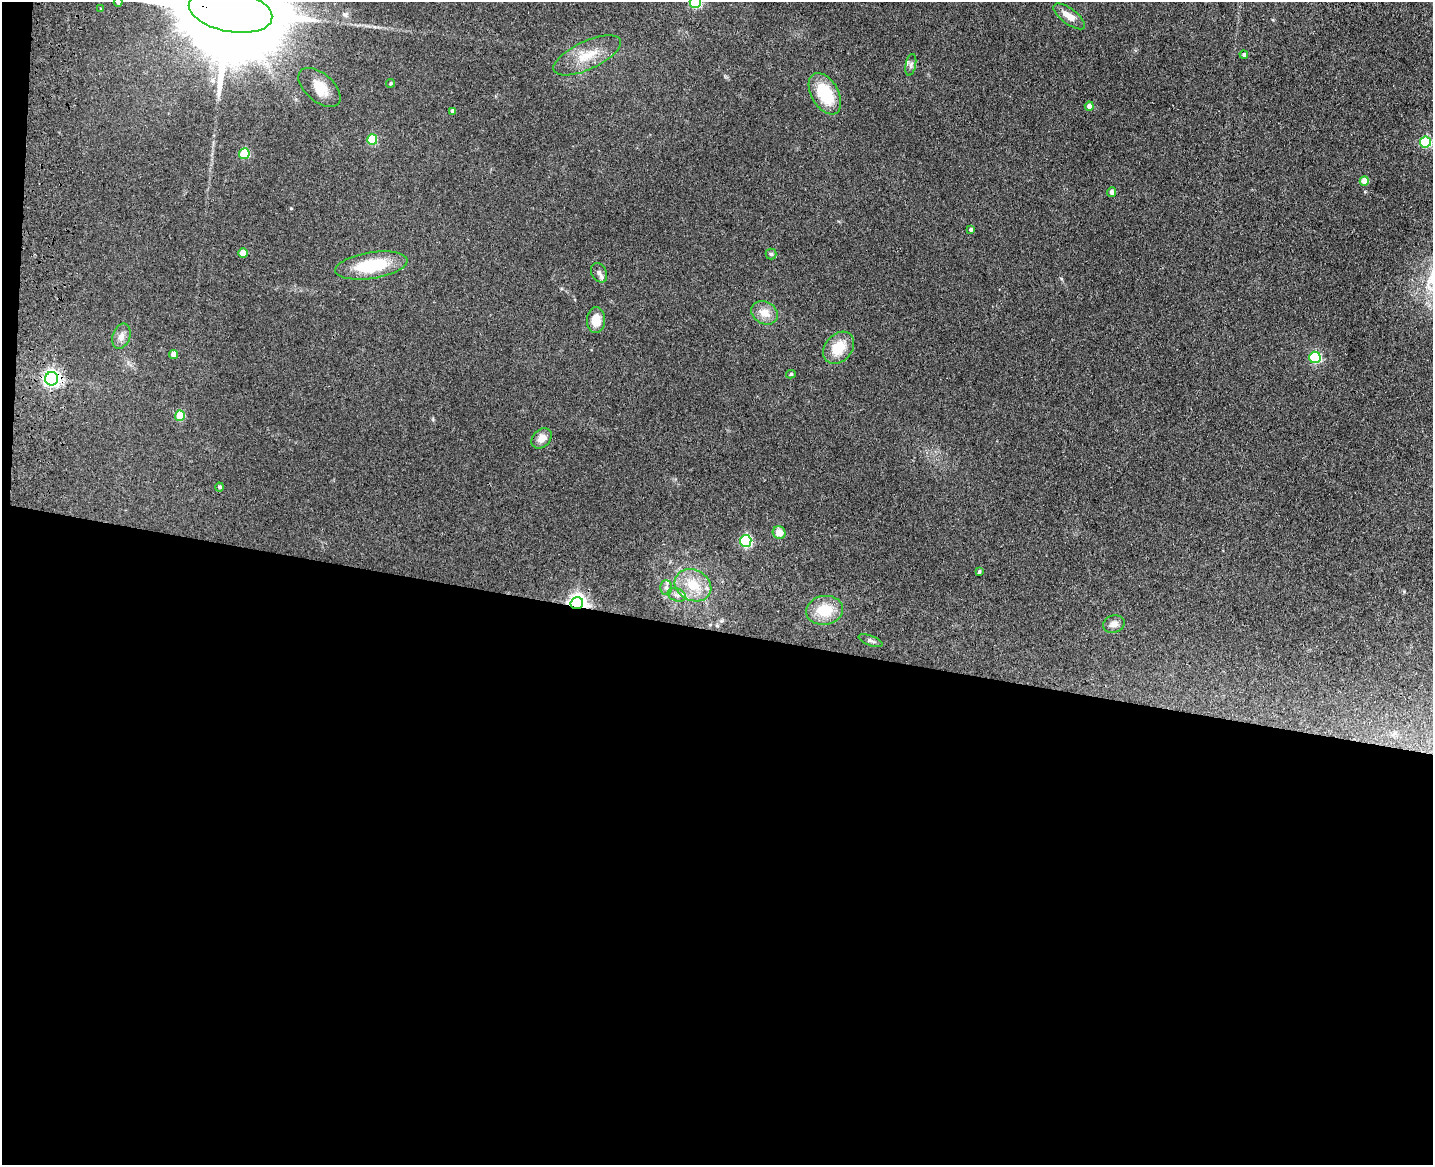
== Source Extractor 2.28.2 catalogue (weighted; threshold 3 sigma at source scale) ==
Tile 10 of 3 x 4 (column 1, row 4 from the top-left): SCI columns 333-1763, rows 18-1180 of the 4844 x 4686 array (HDU 1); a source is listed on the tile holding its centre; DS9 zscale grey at full resolution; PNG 1435 x 1167 px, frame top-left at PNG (2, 2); each listed source drawn as its Kron ellipse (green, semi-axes under 4 px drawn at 4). Shown black and unused: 47% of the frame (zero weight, under 3 of 4 exposures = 6% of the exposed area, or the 3 px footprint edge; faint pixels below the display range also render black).
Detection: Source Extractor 2.28.2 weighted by HDU 2 'WHT'; one run over the whole footprint, this tile lists its part. Background 0.0939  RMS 0.0065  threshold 0.0295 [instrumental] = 3 sigma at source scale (4.5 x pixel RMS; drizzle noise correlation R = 1.50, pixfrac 1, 0.05/0.05 arcsec/px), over >= 5 px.
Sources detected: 44; all 44 listed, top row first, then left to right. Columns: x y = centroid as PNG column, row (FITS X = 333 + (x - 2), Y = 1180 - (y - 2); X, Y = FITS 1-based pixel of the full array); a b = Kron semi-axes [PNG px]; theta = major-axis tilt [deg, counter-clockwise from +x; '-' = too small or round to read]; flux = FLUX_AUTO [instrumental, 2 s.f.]
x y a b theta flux
118 2 4 4 - 1.5
695 2 6 5 - 83
101 9 3 3 - 0.5
231 11 42 20 -11 25000
1069 16 19 8 -37 7.5
587 55 36 14 25 16
1244 55 4 4 - 1.4
911 65 11 5 78 2.1
390 83 4 3 - 0.75
319 87 25 14 -41 12
825 94 23 13 -60 29
1089 106 4 4 - 3.5
453 111 4 4 - 2.1
372 140 5 5 - 30
1425 142 5 5 - 54
244 154 5 5 - 36
1364 181 5 4 - 11
1112 192 5 4 - 2.6
971 230 4 3 - 1.4
243 253 5 4 - 9.9
771 254 5 5 - 1
371 265 37 13 9 32
599 273 10 7 -62 2.8
765 313 14 11 -29 8.4
596 320 13 9 87 9.3
121 336 13 8 70 4.2
839 348 18 13 48 16
174 355 4 4 - 6.5
1315 357 6 5 - 58
791 374 5 4 - 0.94
52 379 7 6 - 240
180 416 5 5 - 21
541 438 11 8 44 6.5
219 487 4 4 - 1.1
779 533 7 6 - 7.7
746 541 6 5 - 88
979 572 4 3 - 0.95
693 585 19 15 -27 15
666 588 7 6 - 1.9
677 595 9 6 -22 2.6
577 603 6 6 - 300
825 610 18 14 8 17
1114 624 11 8 19 3.7
870 641 12 5 -21 1.9
Overlapping masked pixels (flux is a lower limit): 3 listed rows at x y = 231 11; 52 379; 577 603
Isophote crosses this tile's border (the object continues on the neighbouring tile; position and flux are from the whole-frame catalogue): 3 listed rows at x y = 118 2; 695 2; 231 11